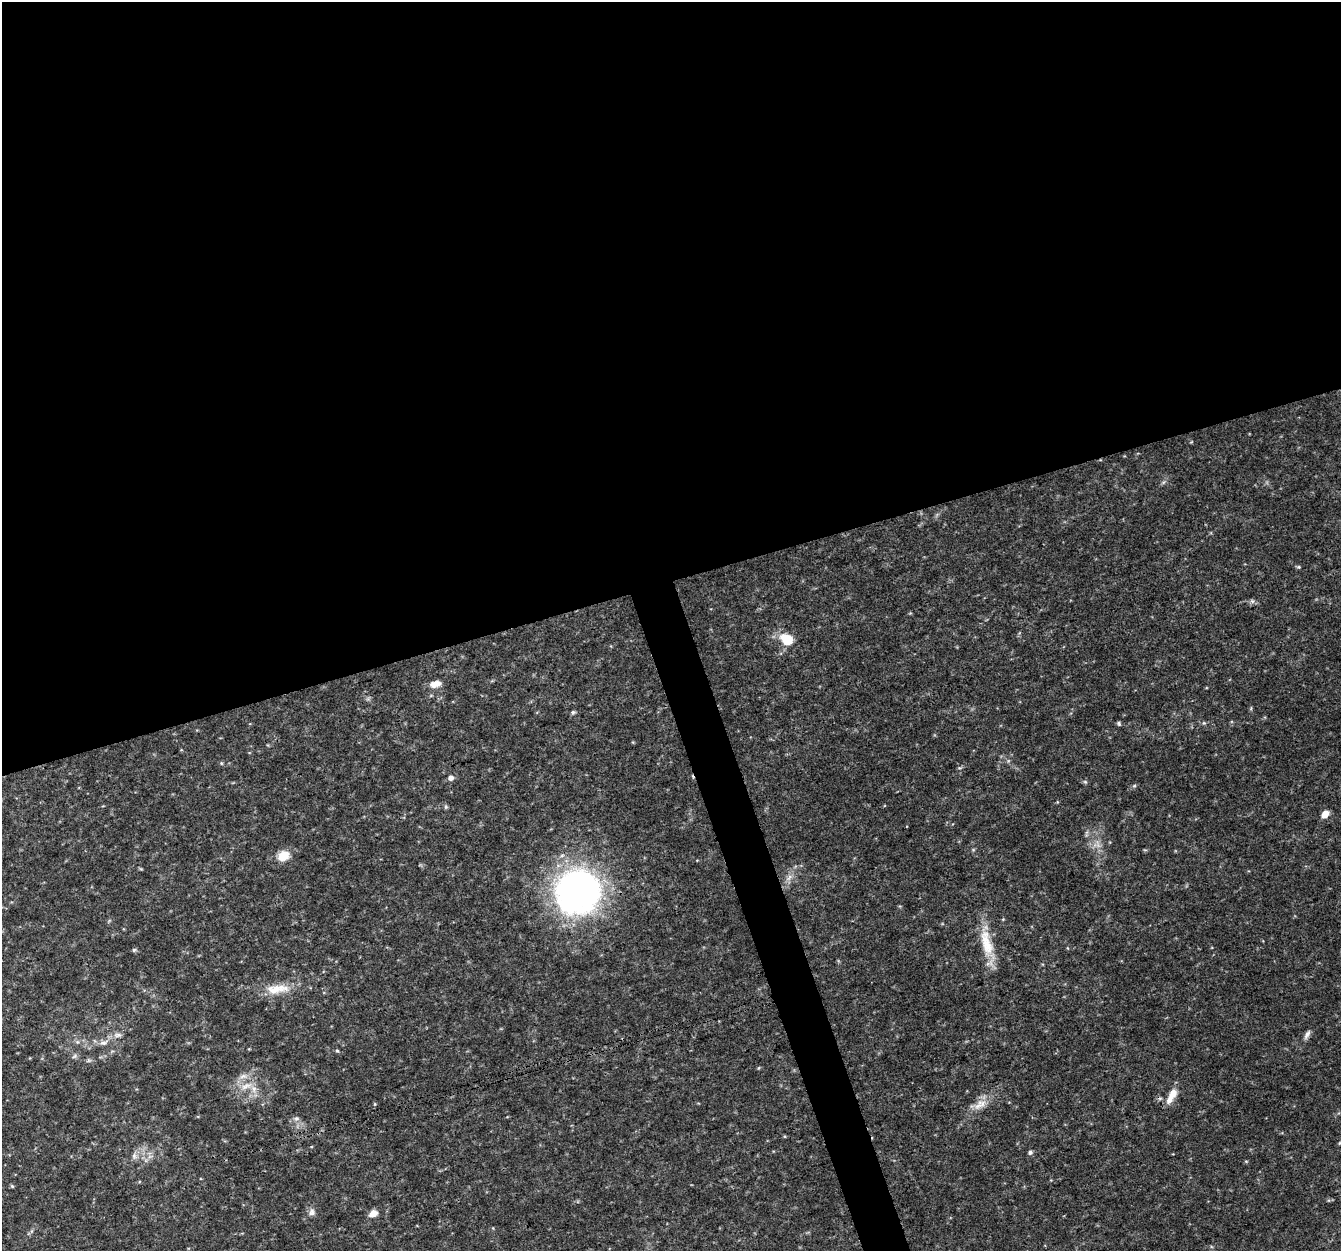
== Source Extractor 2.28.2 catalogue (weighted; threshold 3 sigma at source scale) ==
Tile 2 of 4 x 4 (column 2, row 1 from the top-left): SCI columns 1344-2682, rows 3867-5115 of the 5362 x 5182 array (HDU 1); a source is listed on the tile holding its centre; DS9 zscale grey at full resolution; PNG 1343 x 1253 px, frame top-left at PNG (2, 2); no overlay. Shown black and unused: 48% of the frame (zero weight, under 3 of 4 exposures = <1% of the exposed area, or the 3 px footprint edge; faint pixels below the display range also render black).
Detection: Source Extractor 2.28.2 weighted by HDU 2 'WHT'; one run over the whole footprint, this tile lists its part. Background 0.0306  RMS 0.0034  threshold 0.0155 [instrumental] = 3 sigma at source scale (4.5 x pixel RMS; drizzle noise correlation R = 1.50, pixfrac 1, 0.0396/0.0396 arcsec/px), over >= 5 px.
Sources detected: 42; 1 too faint to see at this stretch — not listed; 1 inside a brighter listed object's ellipse — not listed separately; the other 40 listed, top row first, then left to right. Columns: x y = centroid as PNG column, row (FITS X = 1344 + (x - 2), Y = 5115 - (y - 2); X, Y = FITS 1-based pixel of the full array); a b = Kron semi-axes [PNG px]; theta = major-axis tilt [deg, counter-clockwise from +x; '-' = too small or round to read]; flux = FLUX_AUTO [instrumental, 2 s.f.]
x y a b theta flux
1299 567 5 4 - 0.48
1252 601 6 5 - 0.75
787 640 14 10 -42 8.3
435 684 15 8 13 2.9
573 712 6 5 - 0.64
1204 723 6 4 90 0.43
1119 724 6 5 - 0.54
221 763 6 3 -71 0.36
450 778 6 5 - 1.6
1085 782 6 4 -1 0.54
1134 786 5 5 - 0.55
446 807 6 4 89 0.53
1325 814 9 6 49 2.8
906 826 3 2 - 0.27
284 856 15 12 31 5.2
141 869 6 4 -18 0.37
789 877 12 5 63 1.7
578 892 44 43 - 140
986 943 42 14 -77 10
134 950 5 5 - 0.59
277 989 36 12 6 8.2
1307 1034 14 5 62 1.4
118 1035 12 6 5 1.6
103 1043 13 6 14 1.9
337 1051 6 3 -3 0.41
74 1056 7 5 57 0.72
89 1060 7 4 18 0.59
243 1076 12 6 12 1.9
246 1086 19 7 23 3.3
1172 1095 22 8 61 4.5
375 1104 5 3 - 0.33
980 1104 22 11 31 4.5
296 1118 8 6 0 1.1
1030 1152 6 5 - 0.74
134 1156 8 7 - 1.3
150 1156 7 4 19 0.89
1246 1161 5 3 - 0.33
12 1186 5 4 - 0.44
312 1212 10 8 81 1.5
373 1213 10 7 29 2.5